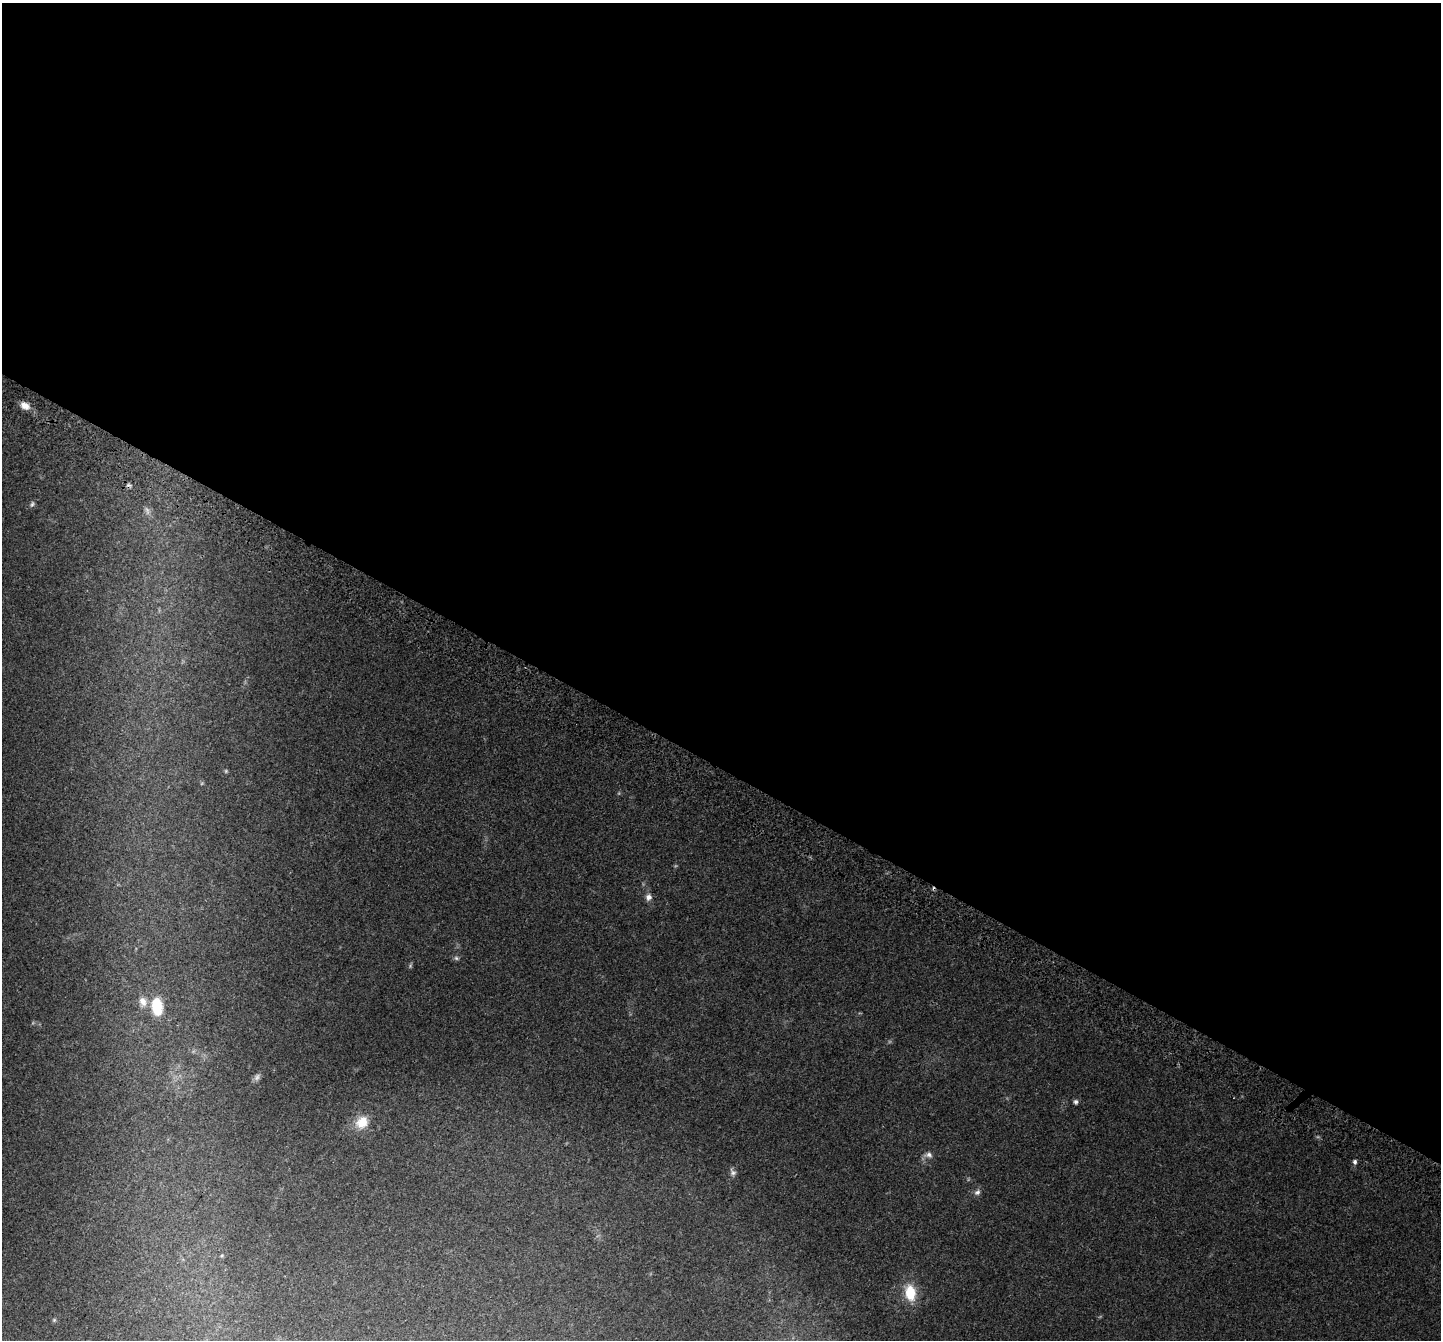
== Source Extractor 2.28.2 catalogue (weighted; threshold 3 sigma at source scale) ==
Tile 3 of 4 x 4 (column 3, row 1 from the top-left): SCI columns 3025-4463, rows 4428-5765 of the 6031 x 6114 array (HDU 1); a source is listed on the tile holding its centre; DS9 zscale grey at full resolution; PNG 1443 x 1342 px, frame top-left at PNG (2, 3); no overlay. Shown black and unused: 57% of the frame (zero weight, under 3 of 4 exposures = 8% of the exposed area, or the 3 px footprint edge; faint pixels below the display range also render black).
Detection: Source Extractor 2.28.2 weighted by HDU 2 'WHT'; one run over the whole footprint, this tile lists its part. Background 0.0446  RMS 0.0039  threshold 0.0174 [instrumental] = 3 sigma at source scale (4.5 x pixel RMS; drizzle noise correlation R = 1.50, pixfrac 1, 0.0396/0.0396 arcsec/px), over >= 5 px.
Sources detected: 20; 2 too faint to see at this stretch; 2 cosmic-ray / hot-pixel residue — not listed; the other 16 listed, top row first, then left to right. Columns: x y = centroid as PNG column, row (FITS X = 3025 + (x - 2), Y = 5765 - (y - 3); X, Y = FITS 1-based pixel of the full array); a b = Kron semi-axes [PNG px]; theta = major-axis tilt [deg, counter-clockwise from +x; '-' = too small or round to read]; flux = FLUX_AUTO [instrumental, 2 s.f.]
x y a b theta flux
25 406 12 8 -29 3
32 504 9 5 74 0.83
226 771 6 4 -72 0.42
648 897 8 7 - 1.8
456 958 7 4 -45 0.68
143 1002 15 11 -71 3.9
157 1006 23 14 -83 12
257 1077 10 7 63 1.1
1076 1102 7 6 - 0.86
362 1122 18 15 44 6.5
928 1155 12 8 -4 1.7
1355 1162 6 5 - 0.83
733 1172 10 7 -63 1.3
977 1192 9 7 31 1.3
910 1293 20 13 -81 9.8
54 1320 5 4 - 0.44